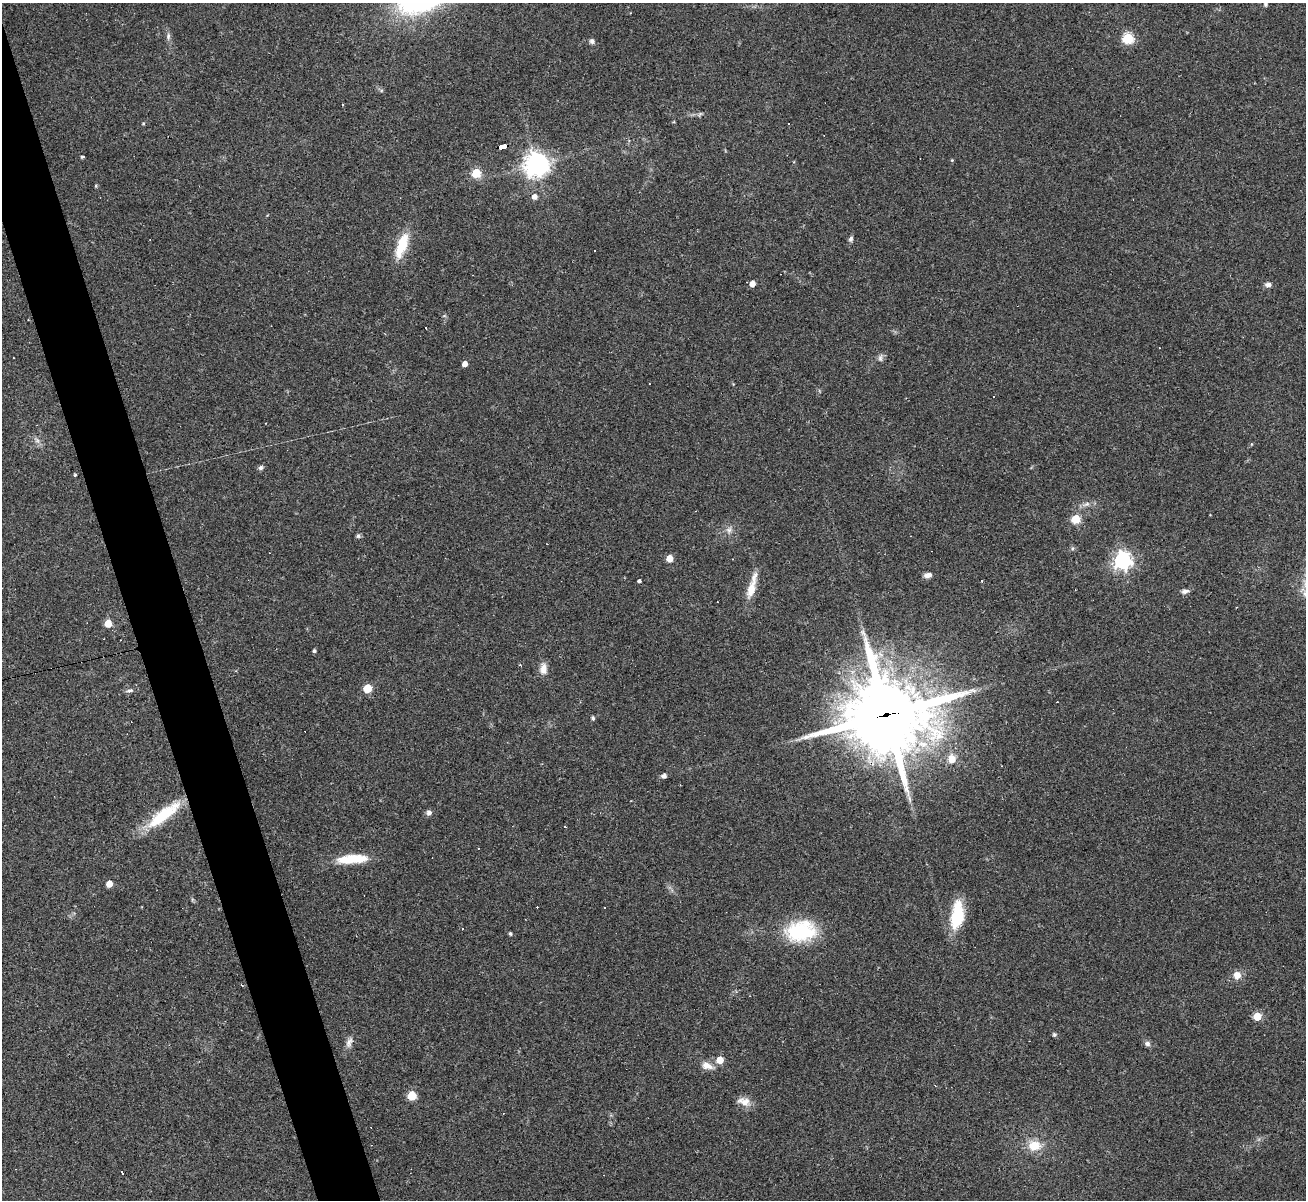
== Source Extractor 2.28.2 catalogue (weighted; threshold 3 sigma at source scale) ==
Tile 11 of 4 x 4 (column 3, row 3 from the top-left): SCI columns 2607-3910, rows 1462-2659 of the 5213 x 5196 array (HDU 1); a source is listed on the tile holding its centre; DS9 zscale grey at full resolution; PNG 1308 x 1202 px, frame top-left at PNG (2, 3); no overlay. Shown black and unused: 4% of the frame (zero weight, under 2 of 3 exposures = <1% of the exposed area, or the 3 px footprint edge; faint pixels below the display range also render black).
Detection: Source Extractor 2.28.2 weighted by HDU 2 'WHT'; one run over the whole footprint, this tile lists its part. Background 0.0885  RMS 0.006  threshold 0.0269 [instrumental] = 3 sigma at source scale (4.5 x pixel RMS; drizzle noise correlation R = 1.50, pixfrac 1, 0.05/0.05 arcsec/px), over >= 5 px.
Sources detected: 79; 13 cosmic-ray / hot-pixel residue — not listed; the other 66 listed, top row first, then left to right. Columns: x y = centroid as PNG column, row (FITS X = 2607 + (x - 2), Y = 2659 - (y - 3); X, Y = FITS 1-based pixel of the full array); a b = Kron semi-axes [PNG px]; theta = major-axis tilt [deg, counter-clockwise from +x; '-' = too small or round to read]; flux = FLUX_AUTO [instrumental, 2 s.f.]
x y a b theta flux
1265 3 8 5 84 1.4
630 13 3 2 - 0.89
168 36 10 6 -86 2.1
1128 38 5 5 - 59
592 41 7 6 - 1.6
343 105 3 2 - 0.43
143 123 4 4 - 0.61
503 146 9 4 12 160
82 157 4 3 - 0.93
952 160 5 4 - 0.57
536 164 8 8 - 560
476 173 5 5 - 32
96 186 5 3 - 0.64
534 197 5 5 - 3.4
851 239 7 5 74 1.4
402 245 30 11 71 18
752 284 5 4 - 5.2
1268 285 9 6 -1 2.1
444 316 6 3 18 0.65
426 328 3 3 - 6.2
880 358 11 6 84 1.9
465 364 4 4 - 4.5
37 440 7 6 - 1.9
261 468 7 6 - 1.4
75 475 4 3 - 0.77
1086 504 13 5 21 2.7
1076 519 5 5 - 28
729 530 9 8 - 2.8
358 536 6 6 - 1.2
669 558 5 5 - 9.7
1122 560 7 6 - 270
928 575 9 6 11 2.8
639 581 4 3 - 1.6
982 581 3 2 - 0.63
752 587 34 8 75 11
1185 591 9 6 13 2.2
108 623 5 5 - 16
314 651 4 4 - 1.2
543 669 14 9 90 4.9
367 688 5 5 - 23
130 690 11 5 12 1.9
1057 702 3 2 - 0.37
886 715 29 25 7 5600
593 718 5 4 - 1.3
952 759 8 7 - 8.1
664 776 5 5 - 2.3
429 813 7 7 - 1.9
163 815 47 12 37 29
352 859 38 10 4 18
109 884 5 5 - 9.1
604 908 3 2 - 0.42
957 915 33 14 82 23
801 931 26 17 4 56
510 934 4 3 - 1.1
1237 975 9 8 - 5.4
241 985 4 2 - 0.65
1257 1016 5 5 - 21
1054 1034 5 5 - 0.99
349 1042 16 8 68 3.4
1147 1044 8 7 - 1.9
720 1060 5 5 - 11
707 1066 16 9 -19 5.2
412 1096 5 5 - 27
744 1101 18 10 -14 5.7
1034 1146 17 13 4 11
122 1172 3 3 - 3.5
Overlapping masked pixels (flux is a lower limit): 2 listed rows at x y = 503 146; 886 715
Isophote crosses this tile's border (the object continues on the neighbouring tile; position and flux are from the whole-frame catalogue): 1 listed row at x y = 1265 3